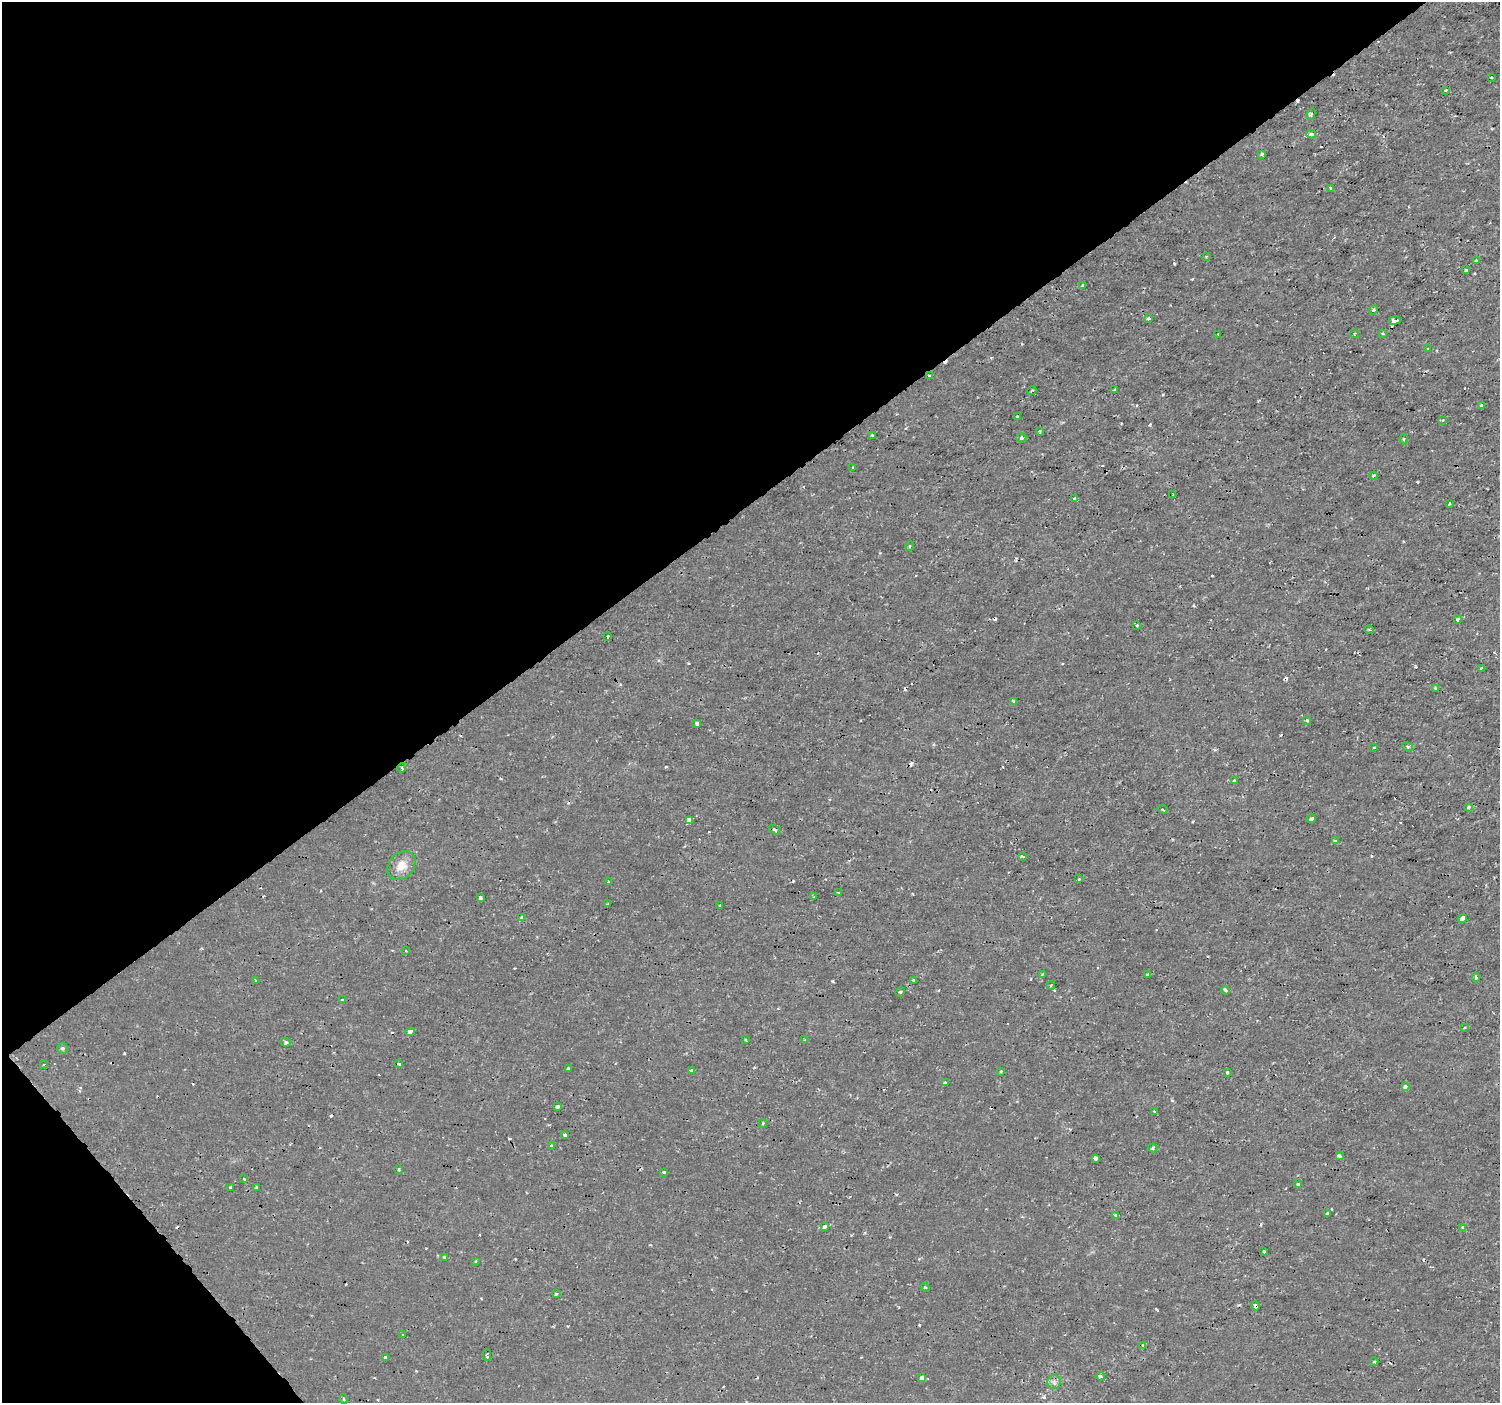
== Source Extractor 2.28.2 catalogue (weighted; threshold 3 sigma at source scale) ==
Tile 5 of 4 x 4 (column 1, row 2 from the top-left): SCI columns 1-1498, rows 2942-4342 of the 5994 x 5944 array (HDU 1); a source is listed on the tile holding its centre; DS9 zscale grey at full resolution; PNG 1502 x 1405 px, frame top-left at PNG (2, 2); each listed source drawn as its Kron ellipse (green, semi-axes under 4 px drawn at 4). Shown black and unused: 39% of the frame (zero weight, under 2 of 3 exposures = <1% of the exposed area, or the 3 px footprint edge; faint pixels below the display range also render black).
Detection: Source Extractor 2.28.2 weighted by HDU 2 'WHT'; one run over the whole footprint, this tile lists its part. Background 3.36e-04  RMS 0.0011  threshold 0.00488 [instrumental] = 3 sigma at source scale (4.5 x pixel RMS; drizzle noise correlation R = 1.50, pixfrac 1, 0.0396/0.0396 arcsec/px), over >= 5 px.
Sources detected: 144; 24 cosmic-ray / hot-pixel residue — neither listed nor drawn; the other 120 listed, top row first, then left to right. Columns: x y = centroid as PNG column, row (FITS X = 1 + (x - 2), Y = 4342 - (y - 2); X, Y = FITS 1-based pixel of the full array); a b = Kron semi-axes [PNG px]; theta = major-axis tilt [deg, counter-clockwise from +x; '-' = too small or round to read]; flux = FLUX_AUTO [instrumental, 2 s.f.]
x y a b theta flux
1491 77 3 3 - 0.16
1446 90 3 2 - 0.14
1311 114 6 4 64 0.31
1311 134 5 4 - 0.45
1261 154 4 3 - 0.26
1330 188 3 2 - 0.15
1206 256 4 3 - 0.11
1476 261 3 3 - 0.75
1466 270 4 3 - 0.57
1083 285 4 3 - 0.2
1373 310 5 4 - 0.15
1148 318 3 3 - 0.32
1394 321 6 3 9 1.1
1218 334 2 2 - 0.068
1354 334 4 2 - 0.11
1383 334 3 3 - 0.23
1428 348 4 2 - 0.11
929 376 3 3 - 0.31
1115 389 4 2 - 0.091
1032 391 5 3 - 0.11
1482 405 3 3 - 0.3
1018 417 3 3 - 0.2
1443 420 3 3 - 0.12
1039 431 4 3 - 0.12
872 435 3 2 - 0.19
1021 438 5 4 - 0.22
1404 439 5 3 - 0.13
853 467 3 3 - 0.11
1373 476 4 3 - 0.16
1173 495 3 3 - 0.19
1075 499 4 3 - 0.54
1450 503 3 3 - 0.26
910 546 5 3 - 0.12
1458 619 4 3 - 0.2
1136 625 3 3 - 0.2
1369 629 5 3 - 0.13
608 636 3 3 - 0.13
1481 669 3 3 - 0.25
1435 688 4 3 - 0.16
1014 701 4 3 - 0.4
1307 720 3 3 - 0.24
697 724 4 4 - 0.31
1374 747 3 2 - 0.086
1408 747 6 3 -31 0.15
402 768 4 3 - 0.11
1234 780 3 2 - 0.098
1468 807 4 4 - 0.24
1162 809 5 3 - 0.12
1311 818 4 3 - 0.25
689 821 4 4 - 43
775 830 6 4 -36 0.18
1335 841 4 3 - 0.19
1022 857 4 3 - 0.17
401 866 16 12 49 1.4
1079 879 3 3 - 0.09
609 882 3 2 - 0.13
838 892 3 2 - 0.14
814 897 4 3 - 0.15
480 898 3 3 - 0.39
608 904 3 2 - 0.12
720 905 3 2 - 0.11
522 917 4 3 - 0.28
1462 918 5 4 - 1.1
406 951 4 3 - 0.11
1042 974 3 3 - 0.14
1148 975 4 3 - 0.42
1476 978 4 3 - 0.18
256 980 3 3 - 0.21
913 980 3 2 - 0.1
1051 986 4 3 - 0.13
1225 990 4 3 - 0.54
900 992 5 4 - 0.14
342 1000 4 3 - 0.1
1464 1027 3 3 - 0.18
410 1032 5 3 - 0.65
746 1040 3 2 - 0.12
805 1040 3 3 - 0.096
286 1042 5 4 - 0.19
62 1048 5 5 - 0.22
44 1064 3 3 - 0.14
399 1064 3 2 - 0.21
568 1069 4 3 - 0.51
691 1070 3 3 - 0.46
1001 1071 4 4 - 0.11
1227 1073 3 3 - 0.2
945 1083 3 3 - 0.47
1405 1087 4 3 - 0.41
557 1106 4 3 - 0.46
1155 1111 3 3 - 0.23
763 1123 4 3 - 0.12
565 1135 4 3 - 0.53
551 1145 4 3 - 0.14
1153 1148 5 4 - 0.15
1339 1156 4 3 - 0.61
1095 1158 4 3 - 0.4
398 1170 3 2 - 0.14
664 1172 3 3 - 0.12
244 1179 3 3 - 0.7
1298 1184 3 3 - 0.21
230 1187 3 2 - 0.13
256 1188 3 3 - 0.17
1327 1213 4 3 - 0.2
1116 1215 3 3 - 0.19
825 1227 4 3 - 0.49
1463 1228 4 3 - 0.58
1264 1252 3 3 - 0.29
444 1257 4 3 - 0.2
476 1261 4 2 - 0.086
925 1287 4 4 - 0.13
556 1294 4 3 - 0.18
1255 1306 4 3 - 0.27
402 1335 3 3 - 0.32
1143 1345 3 3 - 0.14
487 1355 6 3 -88 0.21
385 1357 3 3 - 0.26
1374 1362 4 3 - 0.13
1100 1376 4 3 - 0.25
922 1378 4 3 - 0.55
1054 1382 7 7 - 0.34
344 1399 5 3 - 0.09
Overlapping masked pixels (flux is a lower limit): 2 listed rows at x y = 929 376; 1255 1306
Unlisted compact peaks at least as high as the median listed source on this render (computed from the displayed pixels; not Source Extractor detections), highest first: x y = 832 981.